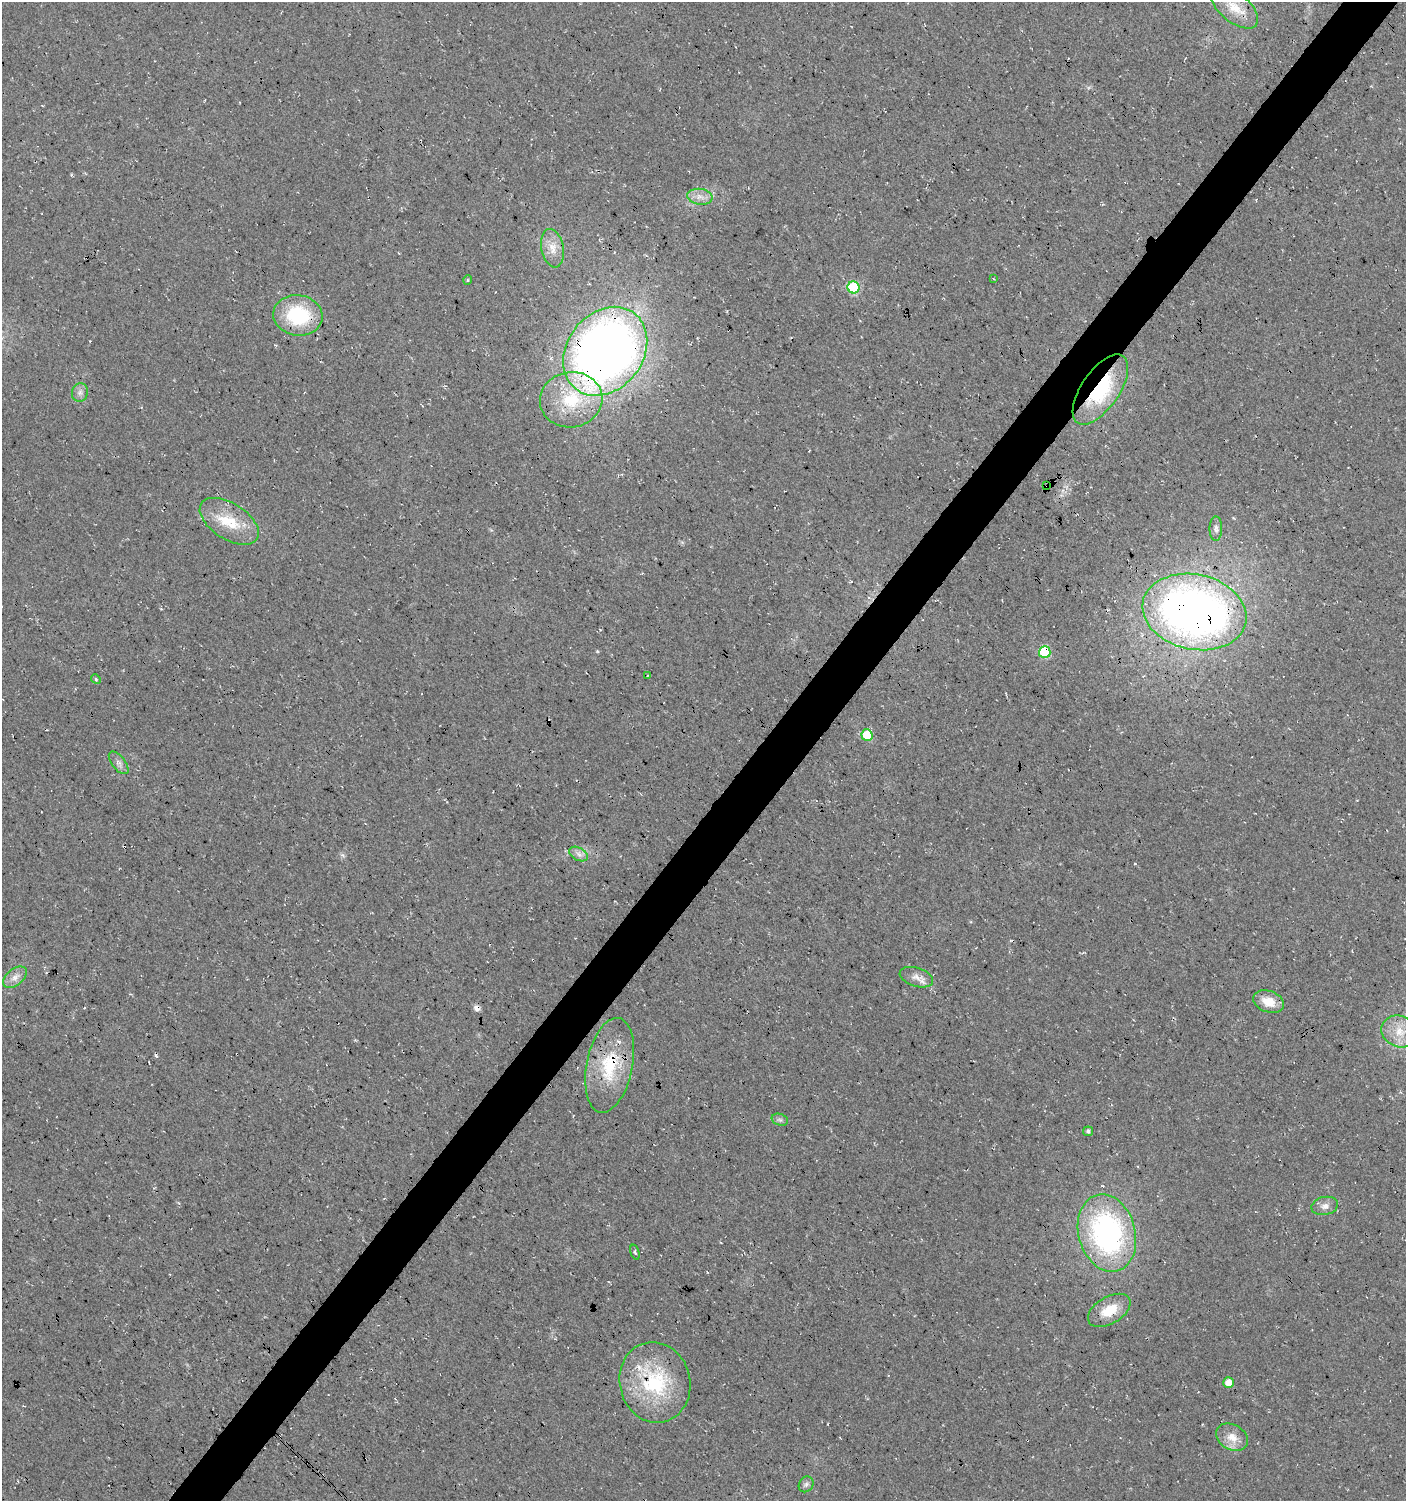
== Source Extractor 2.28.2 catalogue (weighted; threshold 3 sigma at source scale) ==
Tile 10 of 4 x 4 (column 2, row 3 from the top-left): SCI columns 1643-3046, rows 1500-2998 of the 6043 x 6022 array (HDU 1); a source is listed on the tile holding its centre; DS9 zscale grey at full resolution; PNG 1408 x 1503 px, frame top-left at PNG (2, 2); each listed source drawn as its Kron ellipse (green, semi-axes under 4 px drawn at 4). Shown black and unused: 4% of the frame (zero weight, under 3 of 4 exposures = <1% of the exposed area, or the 3 px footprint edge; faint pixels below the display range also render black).
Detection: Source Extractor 2.28.2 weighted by HDU 2 'WHT'; one run over the whole footprint, this tile lists its part. Background 0.0176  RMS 0.0054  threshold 0.0244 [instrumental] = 3 sigma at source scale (4.5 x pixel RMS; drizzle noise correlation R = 1.50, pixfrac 1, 0.0396/0.0396 arcsec/px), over >= 5 px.
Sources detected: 41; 3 cosmic-ray / hot-pixel residue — neither listed nor drawn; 2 inside a brighter listed object's ellipse — not listed separately; the other 36 listed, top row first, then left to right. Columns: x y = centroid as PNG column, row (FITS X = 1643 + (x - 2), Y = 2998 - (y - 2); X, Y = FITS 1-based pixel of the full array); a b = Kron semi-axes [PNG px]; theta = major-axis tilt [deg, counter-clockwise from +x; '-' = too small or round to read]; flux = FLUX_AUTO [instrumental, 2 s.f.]
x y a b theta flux
1235 7 28 14 -39 13
700 197 13 8 -7 4.1
552 248 19 11 -80 7.3
993 279 3 2 - 0.56
468 280 5 3 - 0.51
853 287 6 6 - 49
298 315 24 20 -9 38
605 351 48 38 52 500
1100 389 40 19 55 48
80 393 9 8 - 2.3
571 400 31 27 8 33
1047 486 3 2 - 0.93
229 521 33 18 -33 19
1216 529 12 6 90 2.2
1194 612 53 37 -12 380
1045 652 6 6 - 39
647 675 2 2 - 0.37
96 679 5 4 - 0.68
867 735 6 5 - 22
119 763 13 6 -51 2.5
579 854 10 6 -28 2.7
15 977 14 8 40 3.9
916 977 17 9 -18 4.5
1269 1002 16 10 -20 9.2
1400 1031 19 15 -22 11
610 1065 48 23 79 32
780 1120 8 5 -17 1.5
1088 1131 5 4 - 1.6
1325 1206 13 9 12 3.4
1107 1233 39 28 -74 120
635 1252 8 4 -73 1.1
1109 1310 23 13 30 14
655 1382 40 35 -76 48
1228 1383 5 5 - 5.7
1232 1437 17 12 -31 7.2
806 1484 8 7 - 1.7
Overlapping masked pixels (flux is a lower limit): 7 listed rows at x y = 605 351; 1100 389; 1047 486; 1194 612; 1045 652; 610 1065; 655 1382
Unlisted compact peaks at least as high as the median listed source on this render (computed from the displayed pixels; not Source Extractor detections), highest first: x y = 597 651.